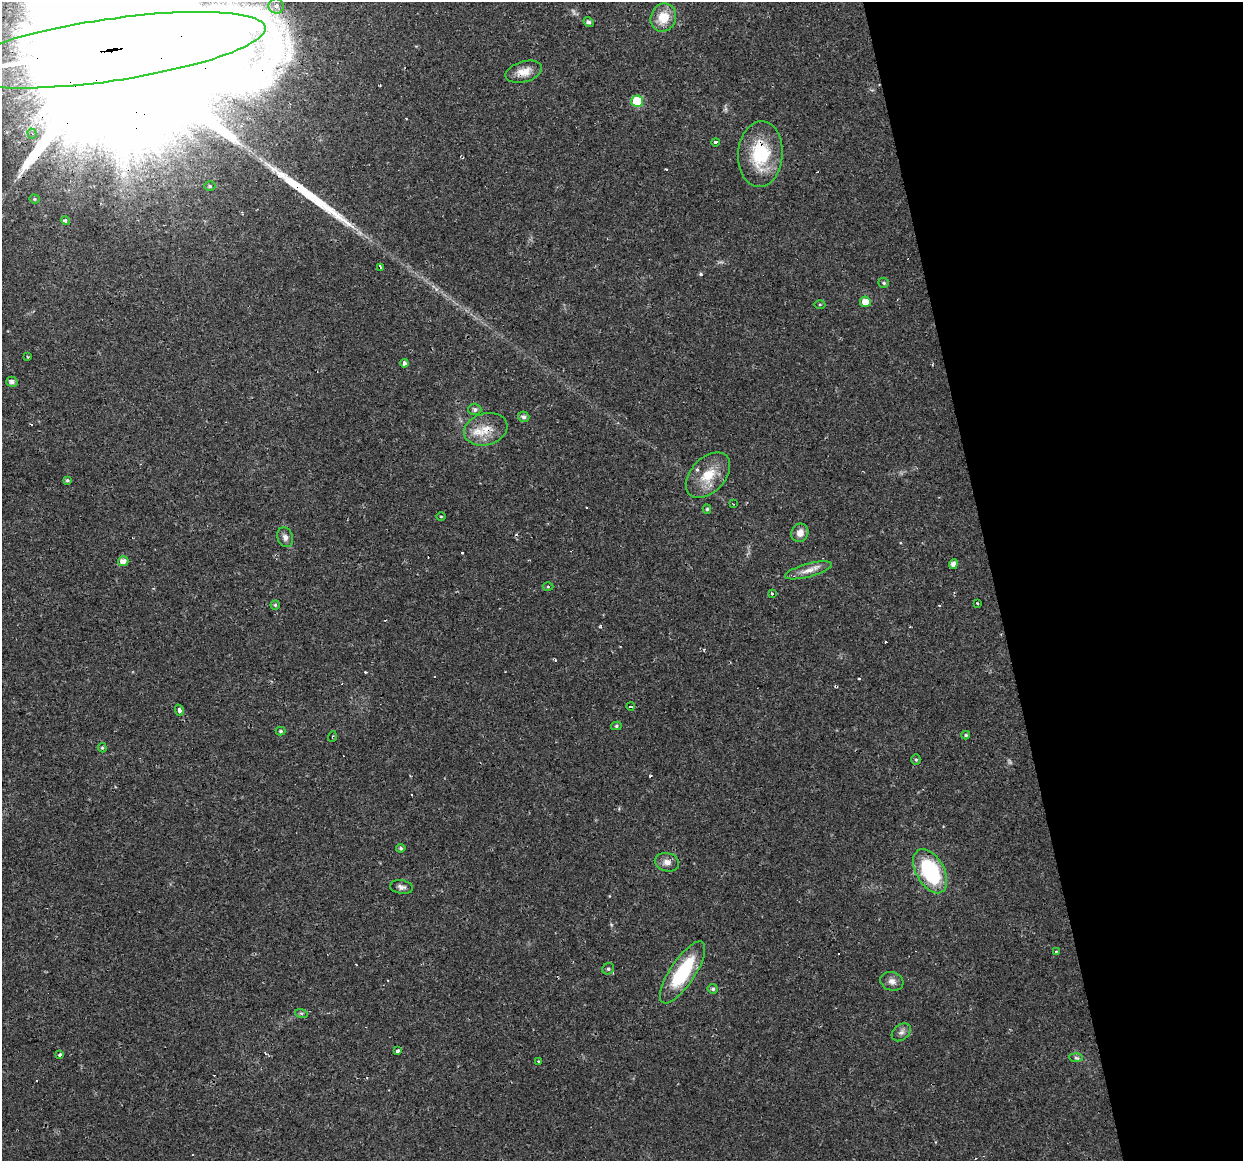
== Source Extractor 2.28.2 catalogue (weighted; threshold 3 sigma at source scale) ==
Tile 12 of 4 x 4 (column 4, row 3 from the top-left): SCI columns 3723-4963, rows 1190-2348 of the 4963 x 4744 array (HDU 1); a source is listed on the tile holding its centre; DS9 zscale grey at full resolution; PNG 1245 x 1163 px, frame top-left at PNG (2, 2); each listed source drawn as its Kron ellipse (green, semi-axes under 4 px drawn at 4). Shown black and unused: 20% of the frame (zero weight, under 2 of 3 exposures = <1% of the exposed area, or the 3 px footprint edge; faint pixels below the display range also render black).
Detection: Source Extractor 2.28.2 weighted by HDU 2 'WHT'; one run over the whole footprint, this tile lists its part. Background 0.0216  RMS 0.0031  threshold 0.0137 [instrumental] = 3 sigma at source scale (4.5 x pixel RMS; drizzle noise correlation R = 1.50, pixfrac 1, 0.0396/0.0396 arcsec/px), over >= 5 px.
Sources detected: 85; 2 too faint to see at this stretch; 22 cosmic-ray / hot-pixel residue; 1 long thin detection or spike segment (spike, bleed or trail) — neither listed nor drawn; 1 inside a brighter listed object's ellipse — not listed separately; the other 59 listed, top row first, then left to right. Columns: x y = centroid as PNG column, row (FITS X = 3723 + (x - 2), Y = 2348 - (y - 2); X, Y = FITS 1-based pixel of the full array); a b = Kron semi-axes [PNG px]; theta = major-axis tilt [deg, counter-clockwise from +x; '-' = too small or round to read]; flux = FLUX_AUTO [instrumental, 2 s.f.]
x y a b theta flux
276 6 7 7 - 1.8
663 18 14 12 67 6.4
589 22 5 4 - 0.92
109 50 158 31 8 82000
524 72 19 10 16 3.5
637 101 6 6 - 16
32 134 5 4 - 0.78
716 142 4 3 - 2.5
760 154 33 22 86 18
210 186 5 5 - 0.47
34 199 5 4 - 0.46
65 221 5 4 - 0.98
380 267 3 3 - 2
884 283 5 5 - 0.51
865 302 5 5 - 3.6
820 305 5 3 - 0.29
28 357 3 2 - 0.31
404 363 4 3 - 1.3
12 382 5 5 - 1.3
475 409 6 6 - 0.92
524 417 6 5 - 1.1
486 429 22 15 16 6.4
708 475 27 17 47 8.1
67 480 4 3 - 0.43
733 504 3 2 - 0.31
707 509 4 4 - 0.54
441 516 5 3 - 0.27
800 533 9 8 - 2.5
285 537 10 7 -72 1.4
123 561 5 5 - 1.8
953 564 5 4 - 1.5
808 570 24 6 15 2.9
548 587 5 3 - 0.31
772 593 3 3 - 0.5
978 603 3 3 - 0.46
275 605 4 4 - 0.44
631 706 4 3 - 0.39
179 710 6 4 -71 1.9
616 726 5 4 - 0.49
281 731 5 4 - 0.43
966 735 4 3 - 0.43
332 737 5 2 - 0.28
102 748 5 4 - 0.39
916 760 5 4 - 0.47
401 848 4 4 - 0.53
667 862 12 9 -13 1.9
930 871 24 14 -61 29
401 887 11 6 -8 1.3
1056 952 3 3 - 0.43
608 969 6 5 - 0.62
683 972 36 12 56 21
892 981 11 9 -17 1.7
713 989 5 5 - 0.66
301 1013 6 4 -18 0.45
901 1032 11 7 40 1.2
398 1051 4 3 - 2.6
60 1055 3 3 - 2.7
1076 1058 7 4 -3 0.6
538 1061 3 2 - 0.22
Overlapping masked pixels (flux is a lower limit): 3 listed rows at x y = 109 50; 760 154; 486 429
Isophote crosses this tile's border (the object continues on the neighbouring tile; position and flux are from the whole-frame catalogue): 1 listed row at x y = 109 50